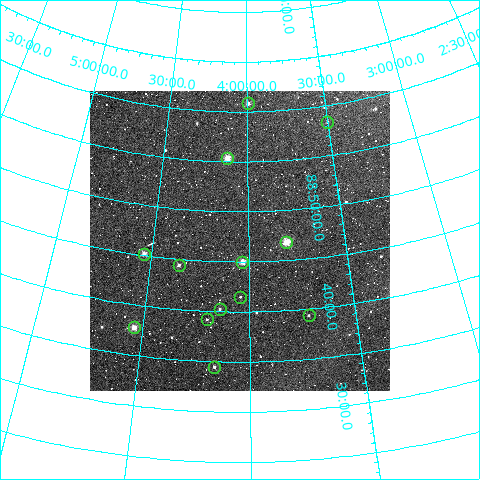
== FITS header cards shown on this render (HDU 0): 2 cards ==
NAXIS1  =                  300
NAXIS2  =                  300

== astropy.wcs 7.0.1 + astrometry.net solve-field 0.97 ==
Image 300 x 300 px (HDU 0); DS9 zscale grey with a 90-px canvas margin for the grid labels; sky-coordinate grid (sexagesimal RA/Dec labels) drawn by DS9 from the SOLVED WCS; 13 Tycho-2 reference stars matched to detected sources circled (green)
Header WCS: RA---TAN/DEC--TAN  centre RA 04:02:47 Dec +88:47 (60.70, +88.79 deg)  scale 6 arcsec/px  FOV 30.0' x 30.0'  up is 0 deg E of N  parity normal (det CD < 0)
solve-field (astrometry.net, Tycho-2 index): VERIFIED the header's WCS against the Tycho-2 star catalogue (verified at 2 index scales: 12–13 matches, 0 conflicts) and refined it, rather than solving blind
Solved WCS: RA---TAN-SIP/DEC--TAN-SIP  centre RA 04:02:47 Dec +88:47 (60.70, +88.79 deg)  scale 6.01 arcsec/px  FOV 30.0' x 30.0'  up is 0 deg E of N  parity normal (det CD < 0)
The solver's refit moves the header's centre by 1.8 arcsec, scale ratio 1.002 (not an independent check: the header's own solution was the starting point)
Tycho-2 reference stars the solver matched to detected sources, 13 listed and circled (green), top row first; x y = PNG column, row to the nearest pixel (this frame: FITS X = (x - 90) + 1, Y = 300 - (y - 91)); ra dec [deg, ICRS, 3 dp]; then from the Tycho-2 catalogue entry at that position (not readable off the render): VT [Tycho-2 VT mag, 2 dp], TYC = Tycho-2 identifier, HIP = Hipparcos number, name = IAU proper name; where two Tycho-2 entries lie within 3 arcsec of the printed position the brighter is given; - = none
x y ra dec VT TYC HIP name
248 103 59.913 +89.014 11.16 4628-92-1 - -
327 122 52.514 +88.973 12.50 4628-8-1 - -
227 158 61.773 +88.923 8.88 4629-92-1 - -
286 242 57.015 +88.780 9.32 4628-84-1 - -
144 254 68.098 +88.752 9.69 4629-49-1 - -
242 262 60.479 +88.750 9.70 4629-3-1 - -
179 265 65.310 +88.741 10.92 4629-55-1 - -
240 297 60.671 +88.691 12.08 4629-116-1 - -
220 309 62.118 +88.670 11.02 4629-100-1 - -
309 315 55.782 +88.656 12.33 4628-57-1 - -
207 319 63.018 +88.653 11.32 4629-113-1 - -
134 327 68.071 +88.629 9.92 4629-104-1 - -
214 367 62.385 +88.574 10.96 4629-102-1 - -